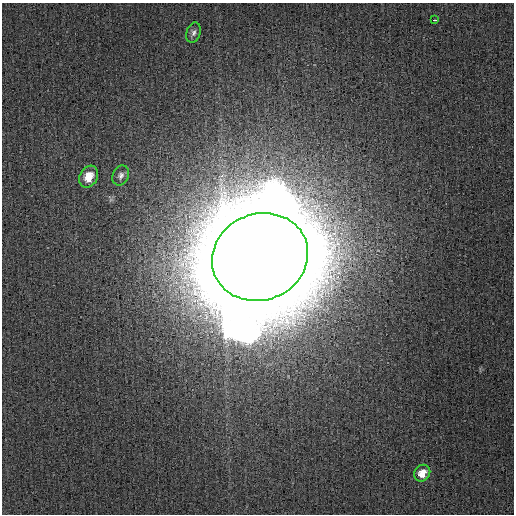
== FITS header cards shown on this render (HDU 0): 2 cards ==
NAXIS1  =                  512
NAXIS2  =                  512

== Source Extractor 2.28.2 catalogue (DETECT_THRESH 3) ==
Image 512 x 512 px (HDU 0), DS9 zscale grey, 1 PNG px = 1 image px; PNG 516 x 516 px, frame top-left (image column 1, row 512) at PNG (2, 3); each listed source drawn as its Kron ellipse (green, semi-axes under 4 px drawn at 4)
Background 4.62e-04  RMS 0.0013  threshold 0.00402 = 3 sigma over >= 5 px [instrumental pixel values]
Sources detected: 6; all 6 listed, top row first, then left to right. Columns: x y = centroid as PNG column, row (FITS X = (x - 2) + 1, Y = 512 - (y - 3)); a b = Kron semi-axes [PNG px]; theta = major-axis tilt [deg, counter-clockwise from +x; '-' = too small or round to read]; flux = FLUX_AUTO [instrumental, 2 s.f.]
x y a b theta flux
434 20 4 2 - 1.2
194 33 10 7 72 0.36
121 175 10 8 65 0.41
89 177 11 9 61 1.3
260 257 49 43 22 8000
422 473 9 7 49 1